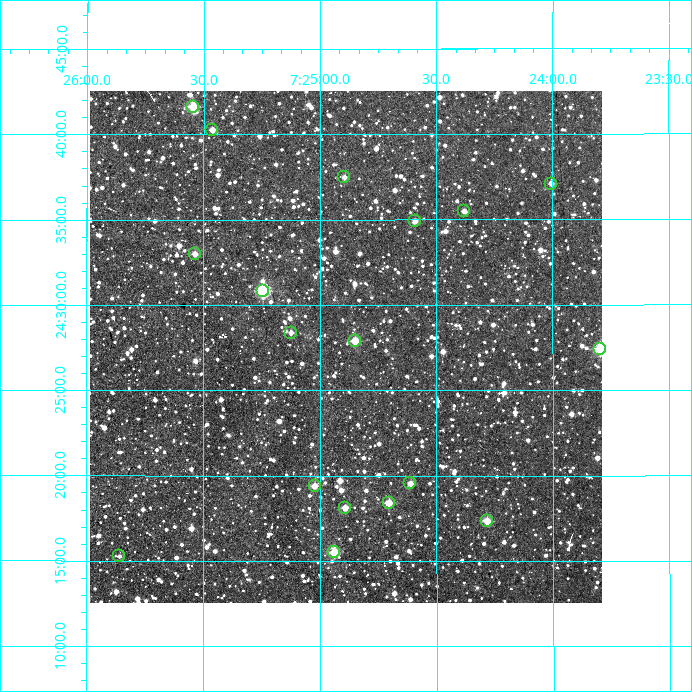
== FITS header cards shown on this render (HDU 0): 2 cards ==
NAXIS1  =                  512
NAXIS2  =                  512

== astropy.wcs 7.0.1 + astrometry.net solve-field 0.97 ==
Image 512 x 512 px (HDU 0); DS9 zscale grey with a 90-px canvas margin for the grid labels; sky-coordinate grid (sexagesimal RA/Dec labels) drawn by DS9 from the SOLVED WCS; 18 Tycho-2 reference stars matched to detected sources circled (green)
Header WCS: RA---TAN/DEC--TAN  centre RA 07:24:53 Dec +24:28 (111.22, +24.46 deg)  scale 3.52 arcsec/px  FOV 30.0' x 30.0'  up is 0 deg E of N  parity normal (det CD < 0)
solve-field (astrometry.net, Tycho-2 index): VERIFIED the header's WCS against the Tycho-2 star catalogue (verified at 2 index scales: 11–18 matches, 0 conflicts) and refined it, rather than solving blind
Solved WCS: RA---TAN-SIP/DEC--TAN-SIP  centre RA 07:24:53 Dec +24:28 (111.22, +24.46 deg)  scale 3.51 arcsec/px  FOV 30.0' x 30.0'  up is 0 deg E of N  parity normal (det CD < 0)
The solver's refit moves the header's centre by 1.4 arcsec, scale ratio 0.9998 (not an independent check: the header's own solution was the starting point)
Tycho-2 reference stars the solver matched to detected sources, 18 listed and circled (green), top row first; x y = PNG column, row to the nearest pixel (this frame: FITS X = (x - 90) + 1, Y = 512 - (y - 91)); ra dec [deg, ICRS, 3 dp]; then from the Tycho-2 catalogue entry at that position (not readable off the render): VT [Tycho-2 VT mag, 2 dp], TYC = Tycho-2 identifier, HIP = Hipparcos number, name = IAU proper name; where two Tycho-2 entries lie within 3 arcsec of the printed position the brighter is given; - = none
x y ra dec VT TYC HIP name
193 107 111.387 +24.694 9.68 1914-596-1 - -
212 130 111.366 +24.671 11.56 1914-685-1 - -
344 177 111.223 +24.625 12.02 1914-434-1 - -
551 184 111.002 +24.618 11.90 1914-500-1 - -
464 211 111.095 +24.592 12.34 1914-839-1 - -
415 221 111.147 +24.582 11.66 1914-8-1 - -
195 254 111.384 +24.550 12.27 1914-843-1 - -
263 291 111.311 +24.514 9.52 1914-80-1 - -
291 333 111.281 +24.473 11.98 1914-881-1 - -
355 341 111.212 +24.465 10.93 1914-203-1 - -
600 349 110.949 +24.457 10.09 1914-419-1 - -
410 483 111.153 +24.326 11.85 1910-185-1 - -
315 486 111.255 +24.323 11.66 1910-163-1 - -
389 503 111.176 +24.307 11.09 1910-957-1 - -
345 508 111.223 +24.302 11.57 1910-925-1 - -
487 521 111.071 +24.289 10.61 1910-541-1 - -
334 552 111.234 +24.259 10.69 1910-465-1 - -
119 556 111.465 +24.255 12.07 1910-881-1 - -